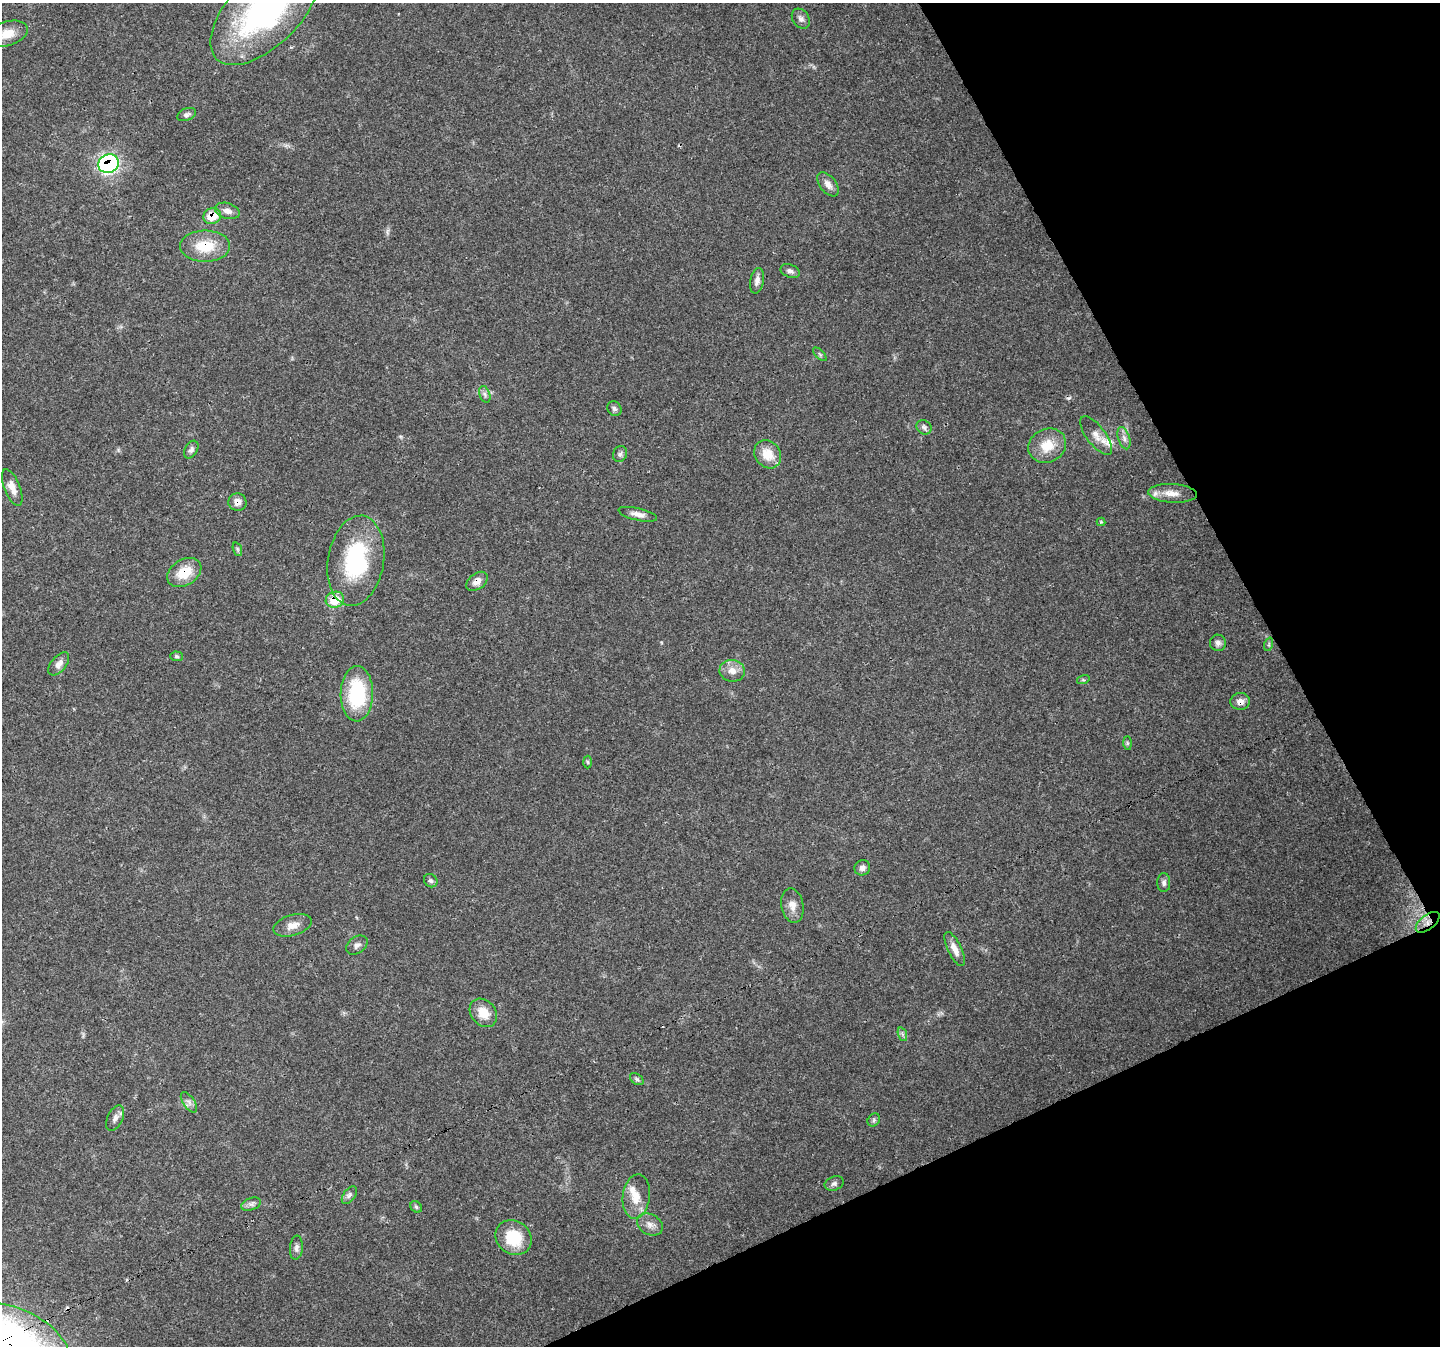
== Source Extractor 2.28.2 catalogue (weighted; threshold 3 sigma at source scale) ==
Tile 12 of 4 x 4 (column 4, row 3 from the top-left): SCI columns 4318-5755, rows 1503-2846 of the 5755 x 5635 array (HDU 1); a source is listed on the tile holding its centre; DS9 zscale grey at full resolution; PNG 1442 x 1348 px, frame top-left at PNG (2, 3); each listed source drawn as its Kron ellipse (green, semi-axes under 4 px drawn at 4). Shown black and unused: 22% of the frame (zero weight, under 3 of 4 exposures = <1% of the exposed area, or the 3 px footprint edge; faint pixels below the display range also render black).
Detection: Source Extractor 2.28.2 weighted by HDU 2 'WHT'; one run over the whole footprint, this tile lists its part. Background 0.05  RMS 0.0047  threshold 0.0213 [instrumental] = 3 sigma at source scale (4.5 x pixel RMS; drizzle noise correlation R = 1.50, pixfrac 1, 0.0396/0.0396 arcsec/px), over >= 5 px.
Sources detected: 68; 1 cosmic-ray / hot-pixel residue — neither listed nor drawn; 3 inside a brighter listed object's ellipse — not listed separately; the other 64 listed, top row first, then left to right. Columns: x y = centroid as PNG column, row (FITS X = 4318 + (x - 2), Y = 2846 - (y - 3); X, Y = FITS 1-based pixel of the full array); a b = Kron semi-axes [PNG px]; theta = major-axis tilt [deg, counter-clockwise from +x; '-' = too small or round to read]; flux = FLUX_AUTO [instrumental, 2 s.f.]
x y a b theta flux
265 10 69 35 45 110
801 19 11 8 -56 2
7 34 22 12 17 7.6
187 115 10 6 22 1.4
108 164 10 9 - 110
828 184 14 8 -52 3.3
227 211 13 7 -16 3
212 216 9 8 - 10
205 246 25 15 0 14
790 271 10 6 -23 1.7
757 281 13 7 79 2.3
820 354 8 3 -45 0.7
485 394 9 5 -71 1.4
614 409 8 6 -48 1.3
924 427 8 7 - 1.4
1096 436 23 9 -53 5.1
1124 438 11 5 -72 2.1
1047 446 19 16 29 11
191 450 9 6 60 1.5
620 454 8 6 62 1.4
768 454 15 12 -52 8.7
12 488 19 8 -68 4.5
1173 493 24 9 -3 5.7
237 502 9 8 - 3
638 514 20 6 -13 3.1
1101 522 4 4 - 0.57
237 549 7 4 -71 0.81
356 561 45 28 81 47
184 572 18 13 32 11
477 581 12 7 38 3.5
335 600 9 8 - 12
1218 643 8 8 - 1.9
1269 644 7 4 72 0.81
176 656 6 4 -3 0.85
59 664 13 7 51 2.6
732 671 13 11 -8 4.3
1083 680 6 4 16 0.61
357 694 28 16 89 33
1240 701 10 8 3 3.1
1127 743 7 4 -89 0.73
588 762 6 4 -88 0.64
862 868 8 7 - 1.9
431 881 7 6 - 1.1
1164 883 9 6 -87 1.5
792 906 17 11 -78 4.3
1428 922 14 7 38 3.7
293 925 20 10 16 4.6
357 945 12 8 36 2
955 949 19 7 -64 4.4
483 1013 15 12 -48 8.2
902 1034 7 4 -71 1.1
637 1079 8 5 -37 1
189 1102 11 5 -54 1.8
115 1118 13 7 64 2.3
874 1120 7 5 49 1
834 1183 10 6 20 1.5
349 1195 10 6 53 1.5
636 1196 22 13 83 7.9
251 1204 10 6 21 1.7
416 1207 6 5 - 0.77
650 1225 14 10 -27 3.3
513 1238 19 16 -37 17
296 1248 12 6 84 1.8
10 1346 64 38 -23 290
Overlapping masked pixels (flux is a lower limit): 10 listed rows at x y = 108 164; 212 216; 205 246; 237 502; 184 572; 477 581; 335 600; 1240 701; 1428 922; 10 1346
Isophote crosses this tile's border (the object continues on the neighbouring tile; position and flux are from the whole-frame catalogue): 3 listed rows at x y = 265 10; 7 34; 10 1346